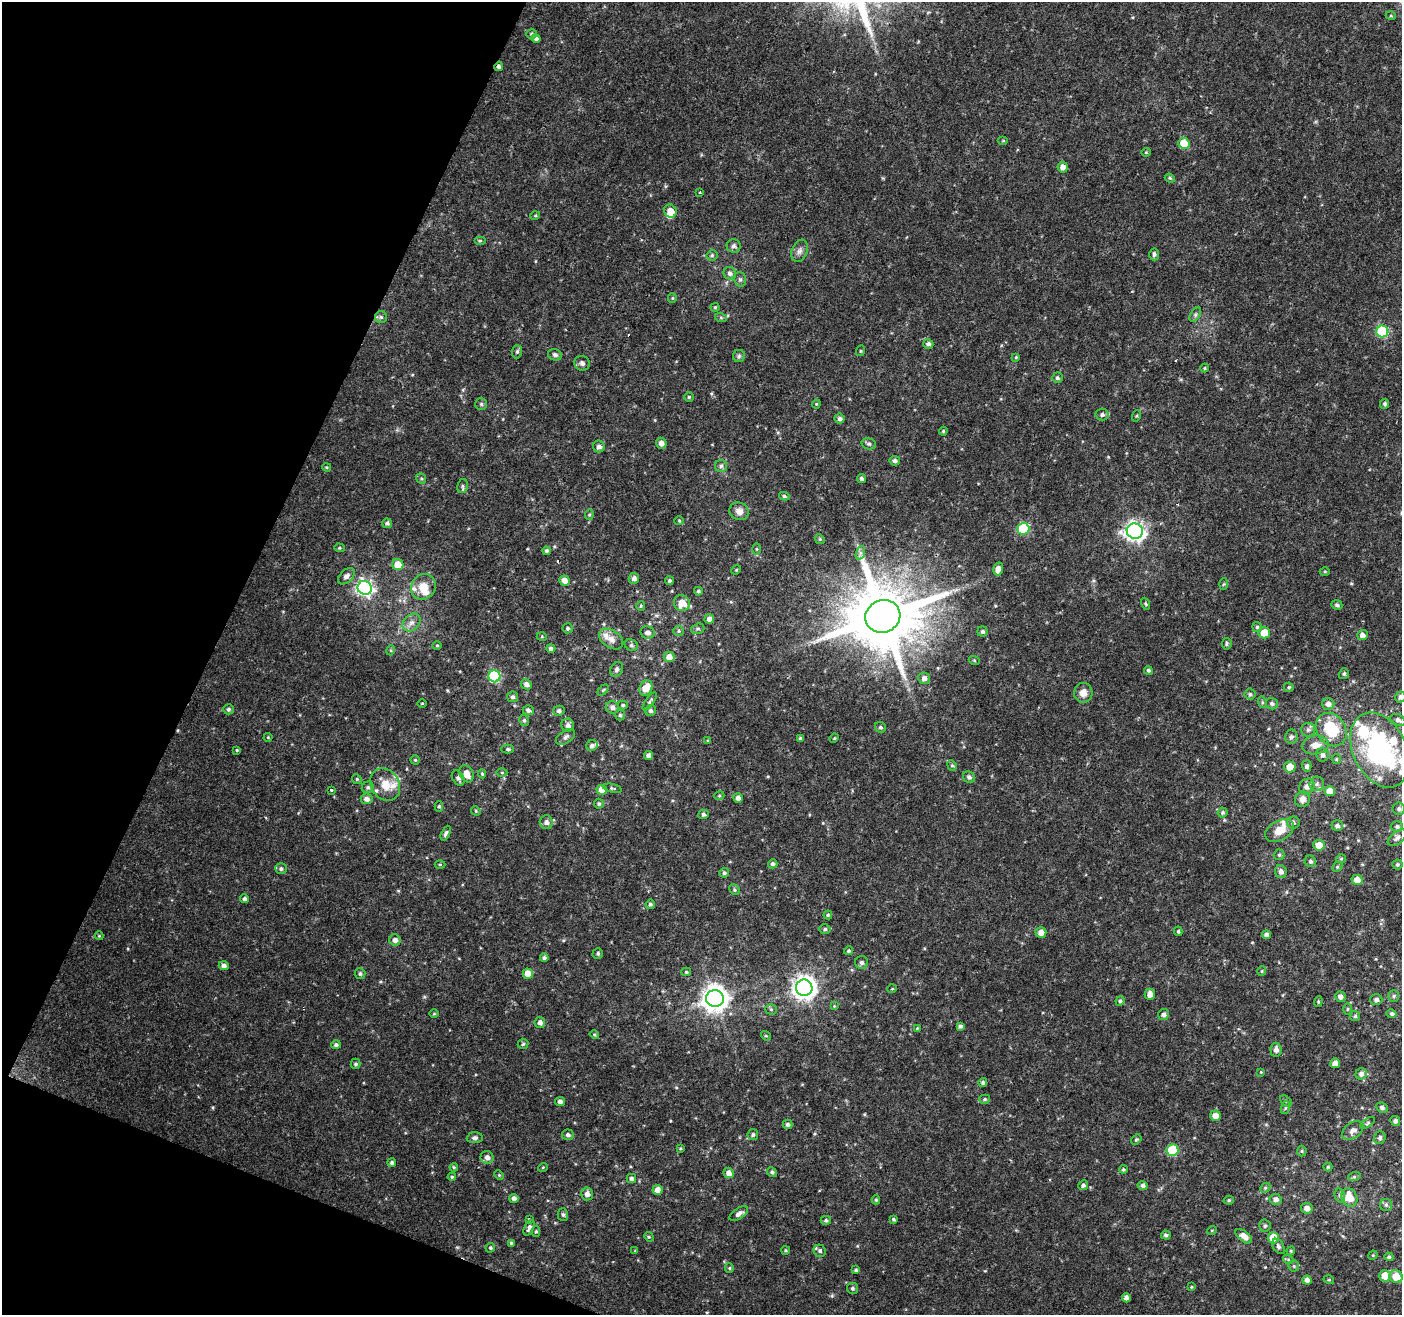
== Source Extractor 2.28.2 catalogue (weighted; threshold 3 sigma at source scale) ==
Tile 9 of 4 x 4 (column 1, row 3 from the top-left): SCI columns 1-1400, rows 1520-2832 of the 5604 x 5729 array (HDU 1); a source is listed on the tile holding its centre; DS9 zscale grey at full resolution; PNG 1404 x 1317 px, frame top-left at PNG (2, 2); each listed source drawn as its Kron ellipse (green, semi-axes under 4 px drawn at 4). Shown black and unused: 19% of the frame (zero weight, under 2 of 3 exposures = <1% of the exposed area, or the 3 px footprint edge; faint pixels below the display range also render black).
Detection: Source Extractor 2.28.2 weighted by HDU 2 'WHT'; one run over the whole footprint, this tile lists its part. Background 0.04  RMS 0.0064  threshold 0.0289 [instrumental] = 3 sigma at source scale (4.5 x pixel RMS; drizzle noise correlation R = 1.50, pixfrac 1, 0.0396/0.0396 arcsec/px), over >= 5 px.
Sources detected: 331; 1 cosmic-ray / hot-pixel residue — neither listed nor drawn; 15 inside a brighter listed object's ellipse — not listed separately; the other 315 listed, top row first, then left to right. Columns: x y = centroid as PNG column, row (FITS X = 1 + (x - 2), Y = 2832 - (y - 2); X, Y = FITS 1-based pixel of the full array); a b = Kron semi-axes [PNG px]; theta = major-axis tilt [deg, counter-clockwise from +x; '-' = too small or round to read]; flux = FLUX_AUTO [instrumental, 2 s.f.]
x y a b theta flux
1391 16 5 3 - 0.61
532 34 5 5 - 1.2
536 38 4 4 - 2.1
499 66 5 3 - 1.6
1003 141 5 3 - 0.59
1184 143 6 5 - 16
1146 152 4 4 - 0.68
1063 167 5 5 - 4.3
1170 178 5 4 - 0.83
700 192 3 3 - 1.2
670 211 7 6 - 7.9
535 216 5 3 - 0.66
480 241 6 4 0 0.79
734 246 7 6 - 2
799 251 11 7 69 2.9
1154 254 6 5 - 1.5
712 255 5 5 - 0.92
730 273 7 6 - 2.1
740 279 7 6 - 1.5
672 298 5 4 - 0.77
715 307 4 4 - 0.68
1195 315 8 5 59 1.4
381 317 6 6 - 1.4
721 318 6 4 -20 0.81
1382 331 6 6 - 50
928 344 5 5 - 1.9
860 351 5 3 - 0.6
517 352 7 5 86 1.4
555 355 7 5 -14 1.9
739 356 6 6 - 1.3
1016 357 4 4 - 0.66
582 363 8 7 - 2.1
1205 368 4 4 - 0.68
1057 378 5 5 - 1.2
689 397 5 5 - 0.93
481 404 6 6 - 1.2
816 404 4 4 - 0.66
1385 404 5 4 - 1.4
1102 415 6 6 - 1.8
1136 416 6 3 70 0.76
839 419 5 5 - 1.8
943 431 4 3 - 0.8
661 443 5 5 - 3.5
869 444 7 5 -13 1.3
599 447 6 5 - 2.5
895 461 5 5 - 1.6
721 466 6 6 - 1.7
327 467 4 3 - 0.75
421 478 6 4 -52 0.87
862 479 4 4 - 1.4
462 486 7 5 78 1.2
784 496 5 4 - 1.1
739 511 10 8 -27 4.1
589 515 5 4 - 0.82
679 521 4 4 - 0.67
387 523 5 4 - 1.6
1023 529 6 6 - 46
1135 531 8 7 - 310
820 539 5 4 - 0.8
339 548 5 4 - 0.87
757 549 6 4 -90 0.82
546 551 4 4 - 1.3
860 553 7 4 72 1.6
398 564 5 5 - 9.6
998 569 6 5 - 4.2
736 570 5 4 - 0.65
1325 571 5 3 - 0.64
346 576 10 6 43 2.8
634 578 5 5 - 2.6
565 580 5 5 - 4.1
669 581 4 4 - 1.1
1223 584 6 4 87 0.85
423 587 13 12 - 9.1
365 588 7 7 - 200
698 591 4 4 - 1.2
682 603 8 7 - 9
1145 604 6 4 -70 0.81
1337 605 5 4 - 1.3
641 606 5 4 - 0.79
883 616 18 16 24 6300
709 619 5 4 - 2.7
411 622 10 7 43 3.5
1257 627 5 5 - 0.98
568 628 5 5 - 1.3
698 629 7 5 19 1.1
679 631 5 5 - 1.1
982 631 5 5 - 1.4
647 632 7 6 - 2.6
1264 633 5 5 - 10
1362 635 5 5 - 3.3
542 637 5 3 - 0.62
611 639 13 8 -35 5.1
1227 644 6 4 80 1
631 645 7 5 -27 1.2
437 646 5 3 - 0.56
551 648 4 4 - 1.8
391 650 5 3 - 0.6
669 657 5 5 - 5.4
974 660 5 3 - 0.59
617 669 8 6 59 1.8
1148 670 4 4 - 1.1
1344 674 5 5 - 1.1
494 676 6 6 - 64
924 678 6 6 - 2.6
526 684 5 5 - 2.7
1289 687 5 4 - 0.98
646 688 8 6 61 10
603 690 6 4 44 0.86
1083 693 10 9 - 4.6
1250 694 5 5 - 1.1
512 697 5 5 - 1.4
1400 697 5 5 - 2.3
650 701 10 4 54 1.3
1262 702 6 4 -72 0.88
422 703 5 3 - 0.56
1272 704 6 5 - 1.6
1328 704 6 6 - 2.9
623 705 5 4 - 0.88
612 707 7 6 - 2.5
228 709 5 5 - 1.6
528 710 6 5 - 1.6
559 711 6 5 - 1.6
651 711 5 5 - 1.5
620 715 5 5 - 1
524 720 6 4 -77 1.2
1398 720 8 5 -29 2.1
568 725 7 6 - 2.3
880 727 6 5 - 1.2
1308 730 7 7 - 1.9
1331 730 18 14 -56 24
268 737 4 4 - 0.63
565 737 11 6 34 2.2
1291 737 7 6 - 1.8
800 738 4 3 - 1.1
834 738 5 4 - 0.66
708 741 4 4 - 0.6
1315 745 13 9 7 6.4
592 746 6 5 - 1.9
508 749 6 4 -2 1.1
237 750 3 3 - 0.77
1380 750 40 26 -65 100
649 755 4 4 - 3.1
1323 755 6 6 - 2.3
1336 759 5 4 - 0.75
415 760 4 4 - 0.77
952 765 5 4 - 0.99
1307 766 5 5 - 1.8
1290 767 6 5 - 9.9
502 773 5 3 - 0.69
466 774 9 6 -64 7.1
482 774 4 4 - 0.76
969 777 6 5 - 1.8
458 778 8 5 -59 2
357 779 5 4 - 0.81
1317 784 7 7 - 2.3
385 785 17 14 -56 9.6
1307 786 8 7 - 3.5
368 787 6 5 - 1.2
612 788 9 4 -13 1
331 790 3 3 - 1.6
602 790 5 5 - 7.7
1330 791 5 5 - 8.3
719 796 5 3 - 0.62
738 798 5 4 - 2.7
367 799 6 5 - 3
1302 799 8 7 - 3.3
599 804 5 5 - 1.2
439 806 5 4 - 0.99
1399 809 6 6 - 1.4
476 811 5 4 - 0.65
1223 812 5 5 - 1.1
704 814 5 4 - 1.6
546 822 7 6 - 2.6
1293 822 6 6 - 1.9
1337 826 6 5 - 1.8
1397 827 6 5 - 1.4
1279 830 15 10 30 8.6
446 833 8 4 64 1.5
1397 838 11 6 38 2.1
1319 845 5 5 - 8
1279 855 5 5 - 1.1
1341 859 5 4 - 0.73
1310 861 6 5 - 1.4
440 864 5 3 - 0.63
773 864 4 4 - 1.4
1397 864 5 5 - 1.1
1337 867 6 4 46 0.91
281 869 5 5 - 1.4
1281 872 6 6 - 2.7
724 873 5 5 - 1.3
1357 880 5 5 - 6.1
734 890 6 4 -48 0.94
244 899 4 4 - 2
650 904 5 4 - 1.2
828 915 4 4 - 0.78
825 929 5 5 - 1.2
1178 931 5 4 - 1
1041 932 5 5 - 4.5
1266 935 4 4 - 2.6
99 936 4 4 - 0.65
395 940 6 5 - 3.1
849 951 4 4 - 1.1
598 953 5 5 - 1.2
544 958 4 3 - 1.5
862 962 6 6 - 1.7
224 966 5 4 - 2.8
1262 971 5 4 - 0.71
686 972 5 4 - 0.95
360 974 5 5 - 1.3
528 974 5 5 - 9.4
804 988 8 8 - 520
892 989 5 3 - 0.49
1150 994 5 5 - 4.4
1394 996 6 5 - 1.1
1340 997 5 5 - 2.7
715 998 8 8 - 630
1376 1000 6 5 - 1.8
1120 1001 5 4 - 1.3
1318 1001 5 4 - 0.85
834 1006 4 4 - 0.56
771 1009 5 5 - 1.1
1347 1009 6 4 89 0.76
434 1014 5 3 - 0.62
1163 1014 5 5 - 2
1392 1014 5 4 - 1.3
1355 1016 5 5 - 1.1
540 1022 5 5 - 2.8
960 1026 4 4 - 1.5
917 1028 4 4 - 0.52
594 1035 5 3 - 0.74
766 1036 5 4 - 0.82
523 1044 5 5 - 1
336 1045 5 4 - 1.4
1276 1050 7 5 -84 2.7
1335 1063 5 5 - 4.2
355 1064 5 5 - 1.2
1261 1072 4 4 - 0.54
1361 1074 6 5 - 2.3
983 1082 4 4 - 1.3
985 1099 5 4 - 0.98
1286 1101 7 4 -44 1
560 1102 5 4 - 2.3
1285 1107 6 4 72 1
1382 1108 6 5 - 1.6
1215 1116 5 5 - 4.5
1395 1121 5 4 - 1.6
1368 1123 8 4 34 1.1
788 1124 5 4 - 1.8
1353 1130 12 8 36 3.3
568 1135 6 5 - 1.9
753 1135 5 5 - 1.3
475 1138 8 5 4 1.7
1380 1138 6 5 - 1.5
1136 1140 5 4 - 0.99
680 1148 4 3 - 0.63
1172 1150 6 5 - 38
1302 1151 5 5 - 0.89
487 1157 6 6 - 3.3
392 1163 4 4 - 1.3
454 1167 4 3 - 0.74
543 1167 5 3 - 0.51
1328 1167 4 4 - 0.87
1123 1169 4 4 - 0.91
772 1172 5 4 - 1.4
729 1173 5 5 - 3.7
499 1175 5 3 - 0.63
452 1177 4 4 - 0.88
1354 1177 6 4 18 1
631 1179 4 4 - 1.9
1083 1185 5 4 - 1.6
1143 1186 5 4 - 2.1
1265 1188 6 4 45 1
657 1190 5 5 - 4.6
587 1194 6 6 - 3.3
1340 1196 7 5 -74 1.4
1349 1197 10 7 -65 10
514 1198 4 4 - 2.4
1276 1199 6 5 - 3
876 1200 4 4 - 0.86
1229 1200 5 4 - 0.86
1386 1205 6 6 - 1.5
1307 1208 6 5 - 3.6
739 1214 10 5 33 2.9
563 1215 6 5 - 1.3
529 1219 4 4 - 0.67
893 1219 4 3 - 0.96
826 1220 5 4 - 1.3
1265 1226 6 5 - 1.3
529 1228 8 4 64 2.4
1212 1230 5 3 - 0.56
536 1232 5 4 - 0.85
1166 1235 5 4 - 1.7
1244 1236 10 5 -38 4.7
649 1237 5 4 - 0.76
1273 1238 5 5 - 17
511 1243 4 4 - 0.97
1278 1246 8 5 -60 1.6
490 1248 5 4 - 1.2
786 1250 4 3 - 0.75
635 1251 4 4 - 0.53
820 1251 6 5 - 1.4
1291 1251 4 4 - 0.75
1373 1255 5 4 - 0.61
1389 1257 4 4 - 1.1
1288 1259 5 3 - 0.68
1294 1266 5 5 - 0.93
729 1268 5 4 - 0.79
856 1270 4 4 - 0.94
1385 1276 6 5 - 12
1396 1277 7 6 - 12
1307 1280 4 4 - 3.6
1329 1280 5 3 - 0.55
1191 1287 4 4 - 0.66
852 1288 5 5 - 1.4
1126 1298 4 4 - 2.9
Overlapping masked pixels (flux is a lower limit): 1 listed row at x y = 499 66
Isophote crosses this tile's border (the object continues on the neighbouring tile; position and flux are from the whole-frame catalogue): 1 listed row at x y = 1400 697